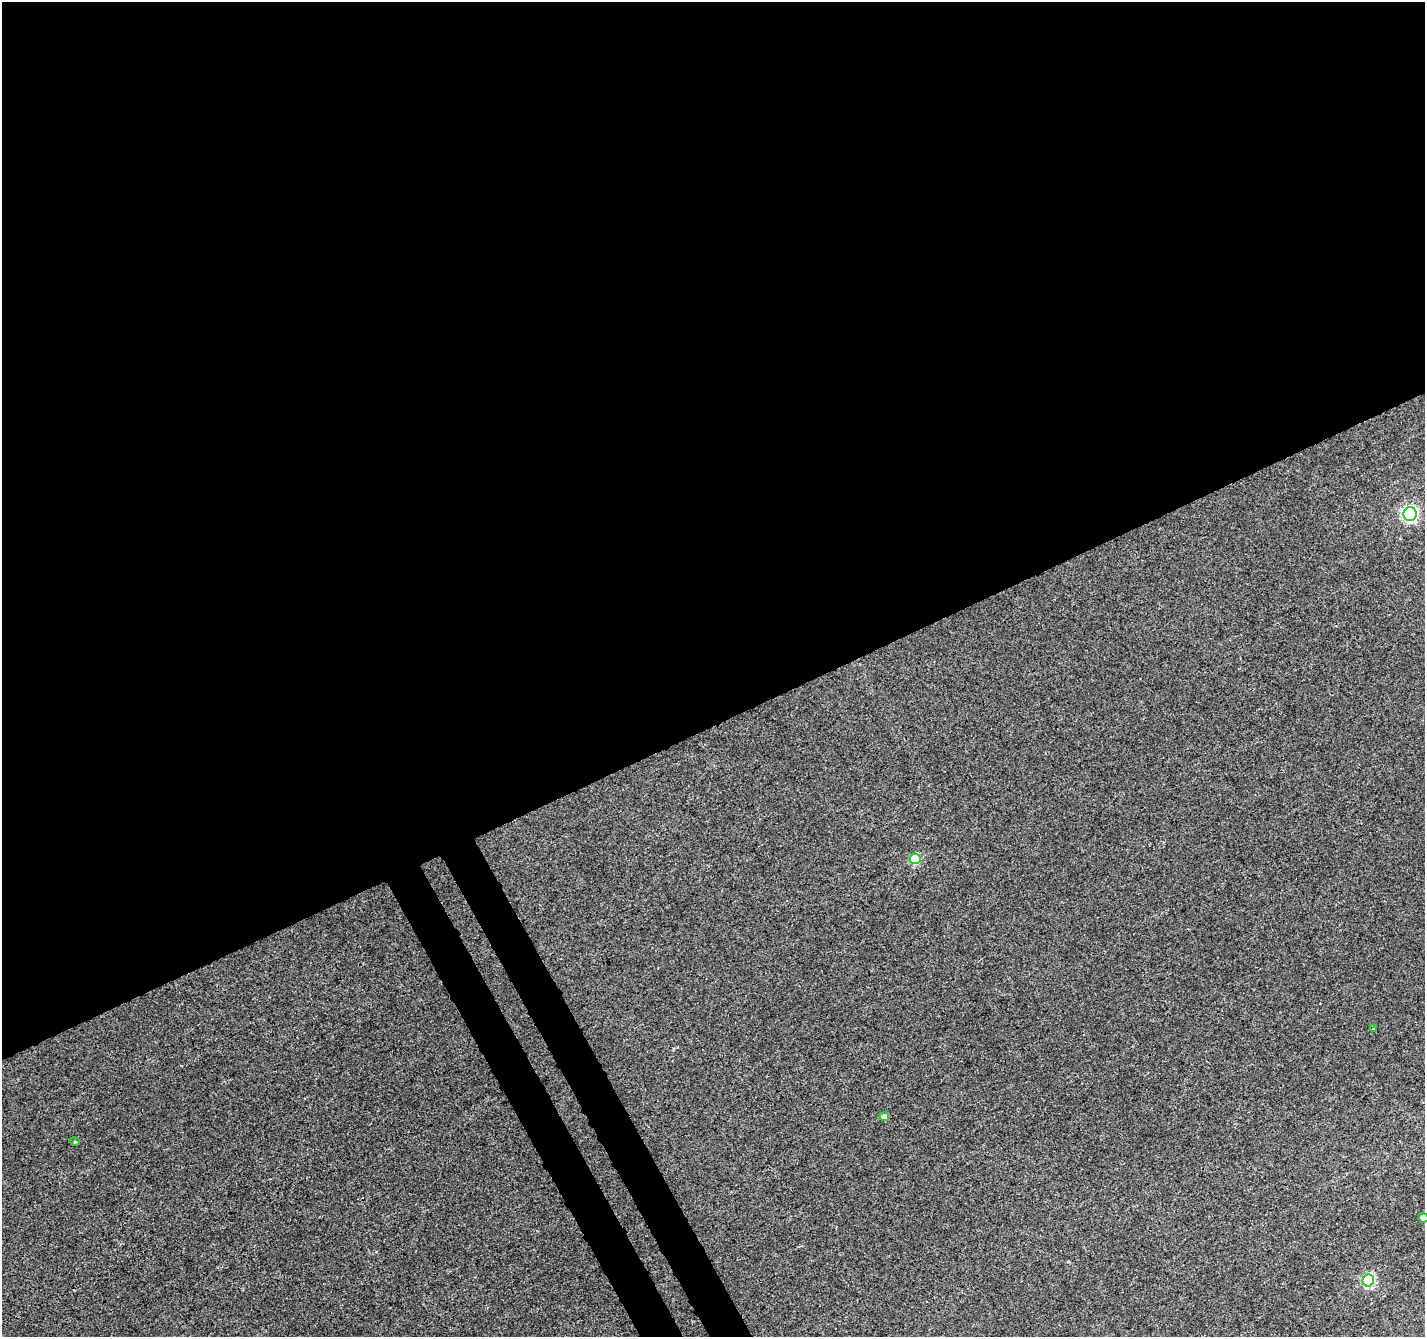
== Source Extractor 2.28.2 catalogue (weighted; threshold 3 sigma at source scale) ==
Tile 2 of 4 x 4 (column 2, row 1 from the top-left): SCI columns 1476-2898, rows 4131-5465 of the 5798 x 5650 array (HDU 1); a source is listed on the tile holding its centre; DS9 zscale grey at full resolution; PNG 1427 x 1339 px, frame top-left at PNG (2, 2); each listed source drawn as its Kron ellipse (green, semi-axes under 4 px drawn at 4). Shown black and unused: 56% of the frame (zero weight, under 3 of 4 exposures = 5% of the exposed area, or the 3 px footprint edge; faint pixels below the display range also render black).
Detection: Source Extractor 2.28.2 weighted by HDU 2 'WHT'; one run over the whole footprint, this tile lists its part. Background 0.00115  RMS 0.0026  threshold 0.0116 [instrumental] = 3 sigma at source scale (4.5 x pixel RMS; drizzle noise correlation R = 1.50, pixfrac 1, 0.0396/0.0396 arcsec/px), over >= 5 px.
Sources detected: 7; all 7 listed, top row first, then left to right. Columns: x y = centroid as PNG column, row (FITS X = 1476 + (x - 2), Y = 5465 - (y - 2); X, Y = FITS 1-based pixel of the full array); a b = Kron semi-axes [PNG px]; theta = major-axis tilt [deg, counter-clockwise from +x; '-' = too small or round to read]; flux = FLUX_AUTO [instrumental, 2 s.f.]
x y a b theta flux
1410 514 7 6 - 64
915 859 5 5 - 12
1373 1029 4 2 - 0.17
884 1117 5 4 - 2.1
75 1142 5 3 - 0.22
1424 1218 5 4 - 3.1
1368 1280 6 6 - 32
Isophote crosses this tile's border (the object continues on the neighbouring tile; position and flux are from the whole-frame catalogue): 1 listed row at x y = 1424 1218